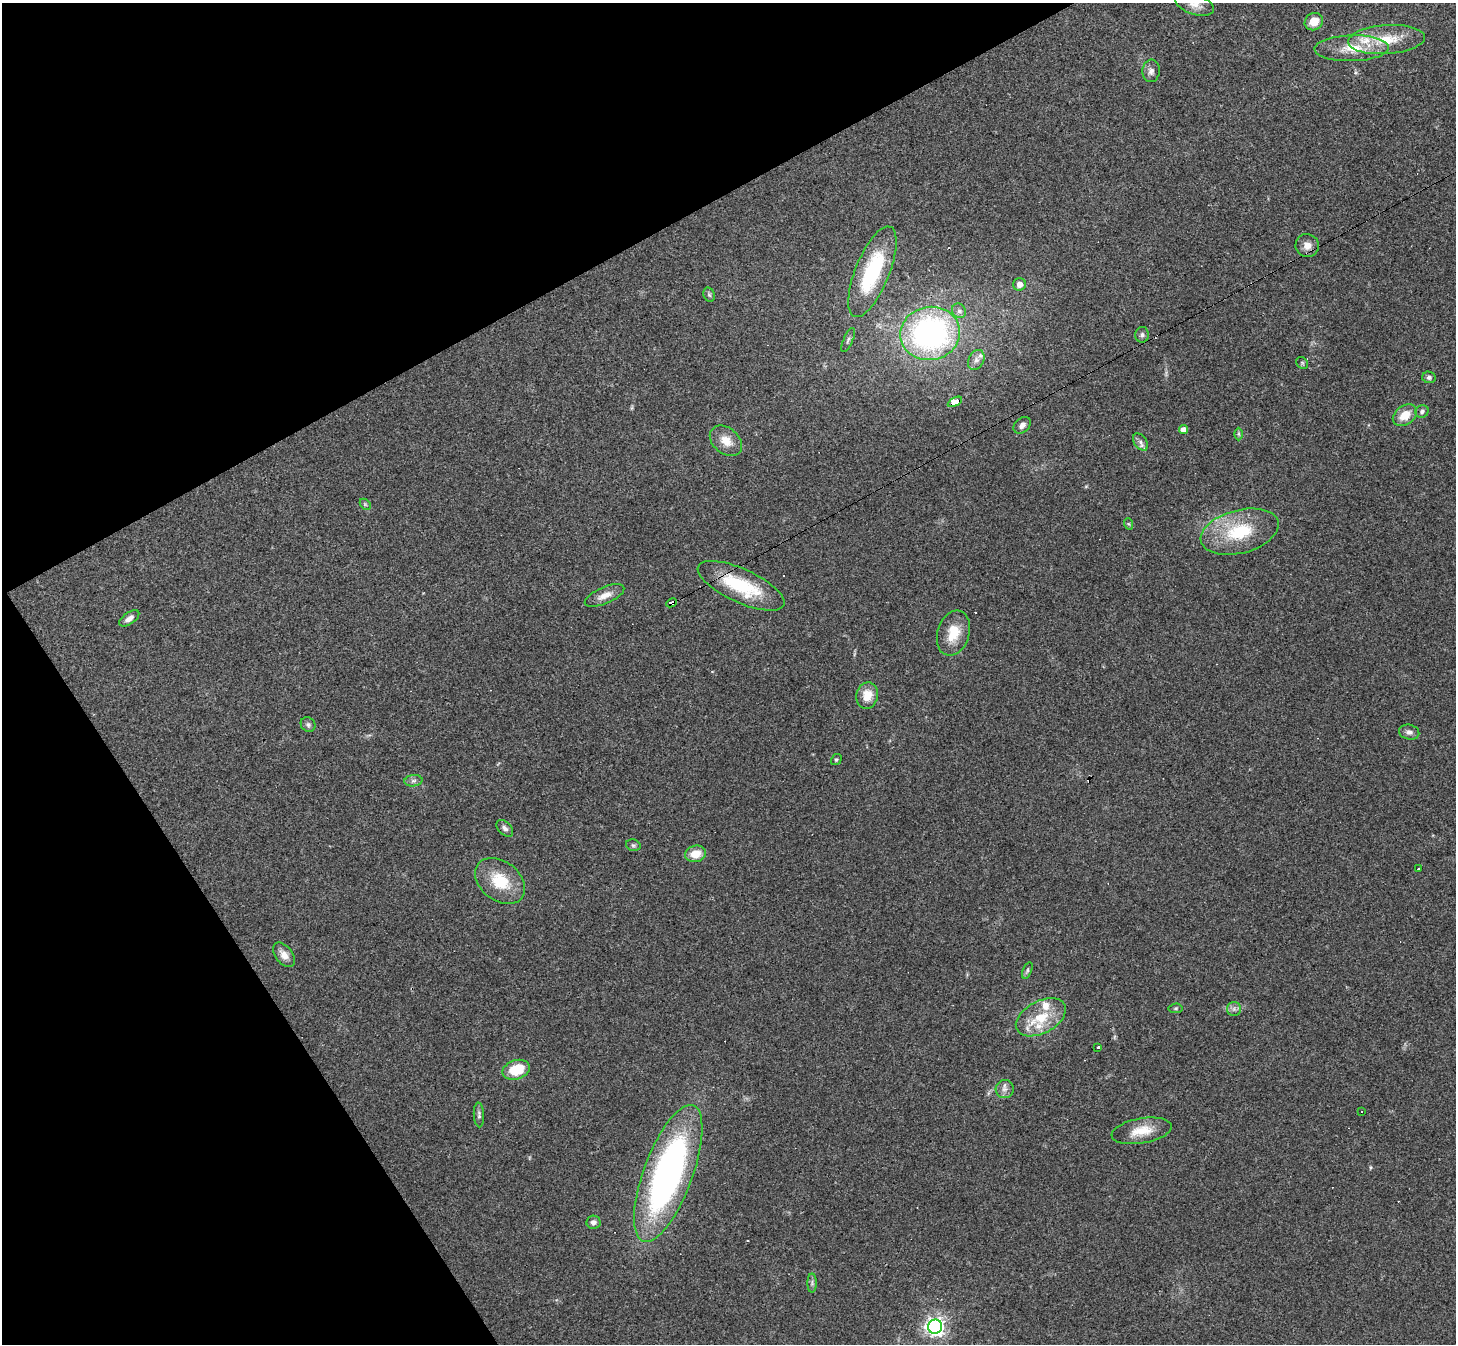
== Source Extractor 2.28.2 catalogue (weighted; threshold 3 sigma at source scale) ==
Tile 5 of 4 x 4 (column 1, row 2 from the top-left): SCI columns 1-1454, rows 2837-4178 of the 5817 x 5809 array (HDU 1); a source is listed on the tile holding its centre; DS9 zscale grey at full resolution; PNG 1458 x 1346 px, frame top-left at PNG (2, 3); each listed source drawn as its Kron ellipse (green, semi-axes under 4 px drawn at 4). Shown black and unused: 26% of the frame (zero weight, under 3 of 4 exposures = <1% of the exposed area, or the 3 px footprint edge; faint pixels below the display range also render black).
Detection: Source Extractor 2.28.2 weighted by HDU 2 'WHT'; one run over the whole footprint, this tile lists its part. Background 0.0539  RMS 0.0051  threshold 0.0229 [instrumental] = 3 sigma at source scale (4.5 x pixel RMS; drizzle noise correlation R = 1.50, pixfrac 1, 0.05/0.05 arcsec/px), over >= 5 px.
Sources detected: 67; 6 cosmic-ray / hot-pixel residue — neither listed nor drawn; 4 inside a brighter listed object's ellipse — not listed separately; the other 57 listed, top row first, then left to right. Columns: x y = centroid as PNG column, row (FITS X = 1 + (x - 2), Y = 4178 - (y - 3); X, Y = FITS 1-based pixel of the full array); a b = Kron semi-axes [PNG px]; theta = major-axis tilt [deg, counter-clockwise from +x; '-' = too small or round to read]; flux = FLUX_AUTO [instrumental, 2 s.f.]
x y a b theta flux
1195 5 20 10 -18 4.9
1314 22 9 8 - 6.7
1386 40 38 14 4 17
1352 48 37 13 1 13
1151 71 11 8 84 2.5
1307 246 12 11 - 4.2
872 272 48 17 68 44
1019 284 6 6 - 3.3
709 295 7 5 -68 1
959 311 7 6 - 1.8
930 333 30 26 11 120
1142 335 8 7 - 1.3
848 340 13 4 65 1.4
976 360 11 7 63 2.6
1302 363 6 5 - 0.8
1429 377 7 5 -12 1.5
955 402 8 4 28 82
1422 411 7 6 - 1.5
1405 415 13 9 37 8.5
1022 425 9 7 41 2.2
1183 430 4 4 - 3.4
1238 434 6 4 -89 0.77
726 441 18 12 -40 7.4
1141 442 9 6 -54 1.8
365 504 6 4 -45 0.79
1129 524 6 4 -70 0.61
1240 532 40 21 15 29
741 586 47 17 -24 33
605 595 21 8 23 4.9
671 603 6 4 27 140
129 618 11 6 35 3.1
953 633 23 16 72 12
867 696 13 11 76 7.8
308 725 8 7 - 1.3
1409 732 10 7 -14 2.1
836 760 6 5 - 0.82
413 781 9 5 6 1.6
505 828 10 6 -45 1.8
633 845 7 5 -14 1.1
696 854 10 8 11 7.1
1418 869 3 2 - 1
500 881 28 19 -39 18
284 955 14 8 -51 4.3
1027 970 9 4 69 1.1
1176 1008 7 4 7 0.71
1234 1009 7 7 - 1.7
1041 1017 27 16 28 17
1098 1047 3 3 - 3
516 1070 14 9 18 16
1005 1089 9 9 - 2.6
1362 1112 3 2 - 0.82
479 1115 12 5 -87 1.4
1142 1131 30 12 10 11
668 1173 72 24 70 200
593 1222 7 6 - 2.1
812 1283 9 4 90 1.2
935 1327 7 7 - 260
Overlapping masked pixels (flux is a lower limit): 3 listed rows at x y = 955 402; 741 586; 671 603
Isophote crosses this tile's border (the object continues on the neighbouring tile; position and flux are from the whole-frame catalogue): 1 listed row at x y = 1195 5